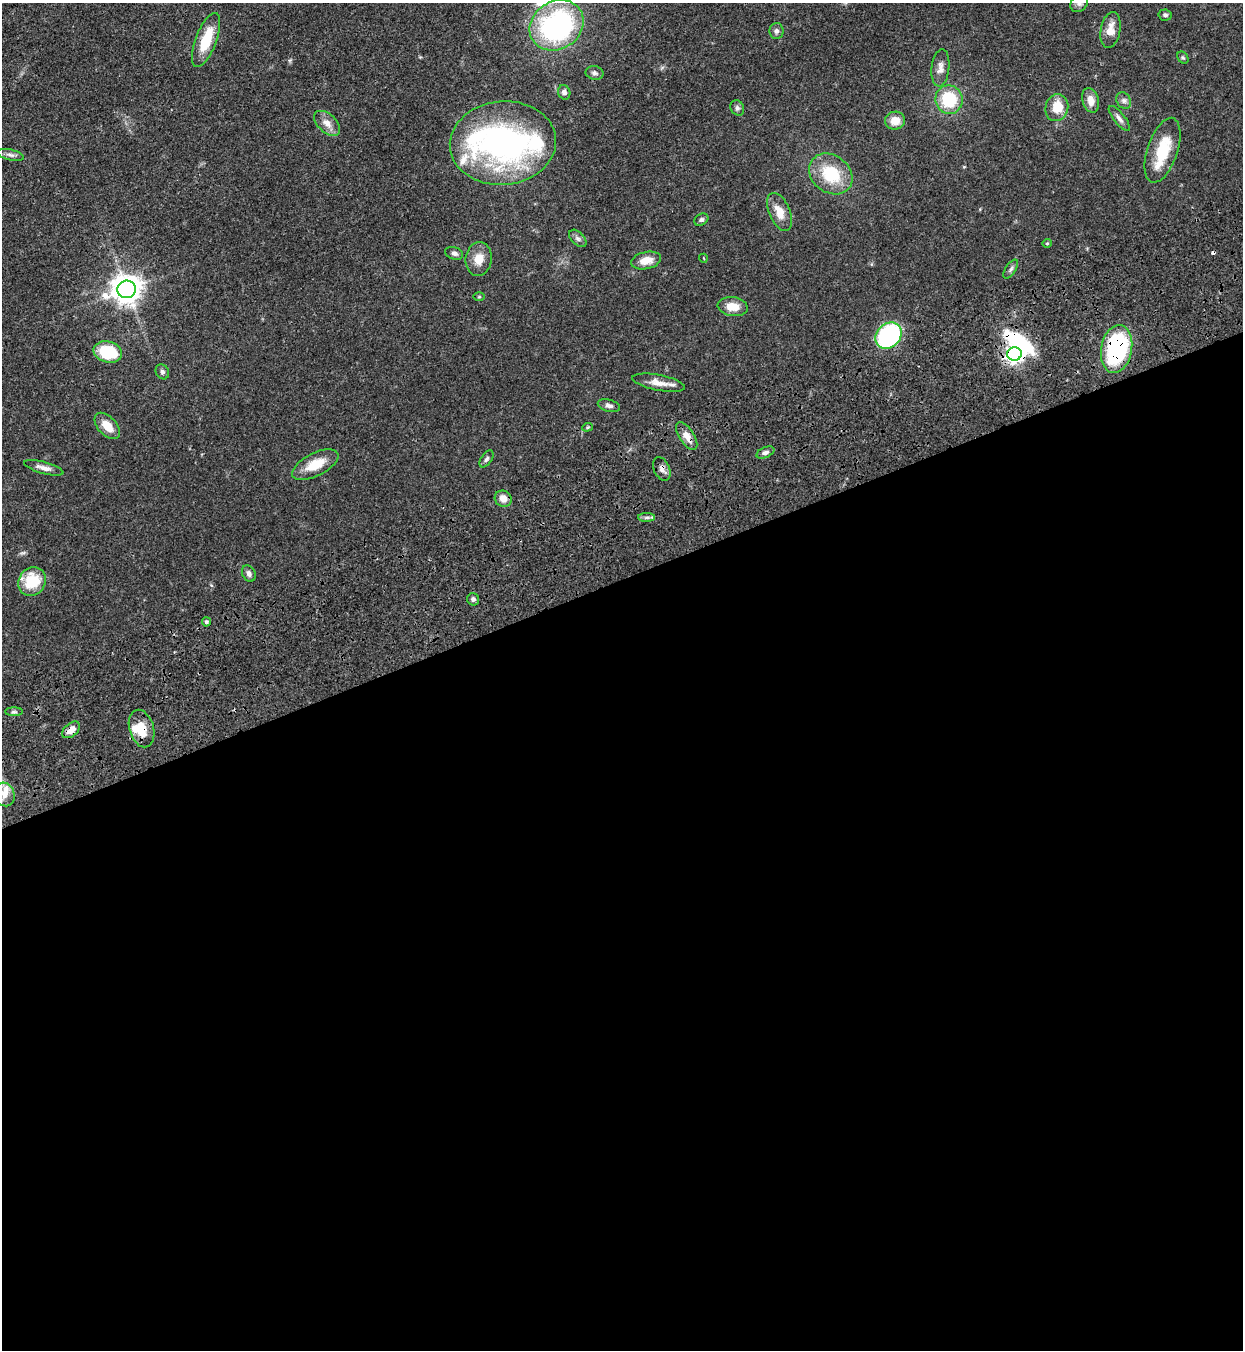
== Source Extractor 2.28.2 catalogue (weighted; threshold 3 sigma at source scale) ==
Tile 15 of 4 x 4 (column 3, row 4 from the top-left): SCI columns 2940-4180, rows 185-1532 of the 5663 x 5760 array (HDU 1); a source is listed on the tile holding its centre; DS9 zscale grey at full resolution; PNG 1245 x 1352 px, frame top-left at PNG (2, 3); each listed source drawn as its Kron ellipse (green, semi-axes under 4 px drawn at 4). Shown black and unused: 57% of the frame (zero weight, under 3 of 4 exposures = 11% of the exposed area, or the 3 px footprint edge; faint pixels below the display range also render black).
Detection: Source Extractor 2.28.2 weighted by HDU 2 'WHT'; one run over the whole footprint, this tile lists its part. Background 0.0518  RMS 0.0042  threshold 0.0188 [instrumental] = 3 sigma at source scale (4.5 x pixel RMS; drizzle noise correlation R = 1.50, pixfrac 1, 0.05/0.05 arcsec/px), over >= 5 px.
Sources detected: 67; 3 inside a brighter object's white glare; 1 cosmic-ray / hot-pixel residue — neither listed nor drawn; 4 inside a brighter listed object's ellipse — not listed separately; the other 59 listed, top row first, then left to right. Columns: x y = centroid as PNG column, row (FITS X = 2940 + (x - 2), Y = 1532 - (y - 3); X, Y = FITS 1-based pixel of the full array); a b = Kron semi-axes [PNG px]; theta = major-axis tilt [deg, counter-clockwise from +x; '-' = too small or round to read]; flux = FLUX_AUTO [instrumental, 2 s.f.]
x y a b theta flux
1079 3 10 8 50 1.9
1165 15 6 5 - 1
557 25 28 24 34 79
1110 30 18 9 80 4.5
776 31 8 7 - 1.2
206 40 28 10 69 13
1183 58 6 5 - 0.65
940 68 19 9 84 2.8
594 73 9 6 -12 1.3
564 92 7 6 - 1.4
949 100 14 14 - 18
1091 100 12 8 -73 3.8
1124 101 9 7 -57 1.4
737 108 8 6 -60 1.1
1057 108 14 11 76 7.9
1119 118 15 5 -52 1.9
895 121 10 9 - 4.8
327 123 15 9 -43 3.4
503 143 53 42 5 110
1163 150 34 15 72 16
10 155 14 5 -13 1.5
831 174 23 18 -37 18
780 212 20 10 -66 5.7
701 220 7 5 31 1
578 238 10 6 -45 1.3
1047 243 4 4 - 0.51
454 253 9 6 -17 1.3
703 258 4 3 - 0.33
479 259 17 13 84 5.6
646 260 15 8 12 5.1
1011 269 11 5 56 1.2
126 289 9 8 - 560
479 297 6 4 0 0.48
733 307 15 9 -7 5.4
888 336 14 11 45 54
1117 349 24 15 79 45
108 352 14 10 -15 21
1014 354 7 7 - 170
162 372 8 6 -60 1.3
659 383 27 8 -11 4.4
609 406 11 6 -16 1.5
107 426 16 9 -47 6
587 427 5 4 - 0.52
687 436 16 7 -57 3.8
765 452 9 5 23 1.3
486 459 10 5 57 1
315 465 25 11 27 8.8
44 468 20 6 -15 2.8
662 469 12 8 -65 2
503 499 9 8 - 3.7
647 517 8 4 1 1
249 573 8 6 -61 1.4
32 581 15 13 55 14
473 599 6 6 - 1
206 622 4 4 - 0.99
14 712 9 3 0 0.7
142 729 19 12 -74 7.9
71 730 10 6 39 3.3
4 794 12 10 -65 3.9
Overlapping masked pixels (flux is a lower limit): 7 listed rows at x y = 888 336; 1117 349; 1014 354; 687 436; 662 469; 142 729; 71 730
Isophote crosses this tile's border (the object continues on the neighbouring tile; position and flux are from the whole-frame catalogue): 2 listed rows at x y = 1079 3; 557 25